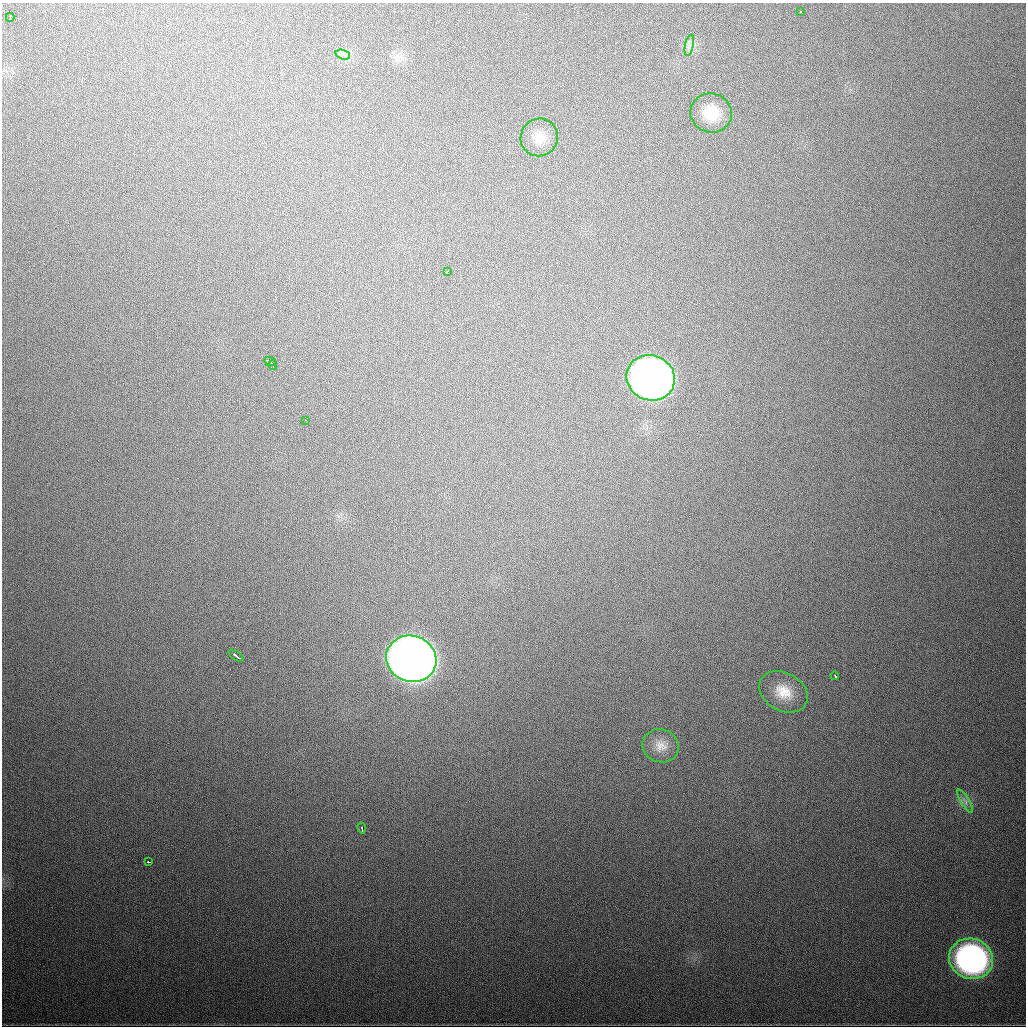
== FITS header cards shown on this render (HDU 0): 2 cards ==
NAXIS1  =                 1024
NAXIS2  =                 1024

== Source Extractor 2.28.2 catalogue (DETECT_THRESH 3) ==
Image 1024 x 1024 px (HDU 0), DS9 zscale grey, 1 PNG px = 1 image px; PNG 1028 x 1028 px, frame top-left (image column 1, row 1024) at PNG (2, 3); each listed source drawn as its Kron ellipse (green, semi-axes under 4 px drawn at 4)
Background 549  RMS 18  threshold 54.6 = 3 sigma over >= 5 px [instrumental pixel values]
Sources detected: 20; all 20 listed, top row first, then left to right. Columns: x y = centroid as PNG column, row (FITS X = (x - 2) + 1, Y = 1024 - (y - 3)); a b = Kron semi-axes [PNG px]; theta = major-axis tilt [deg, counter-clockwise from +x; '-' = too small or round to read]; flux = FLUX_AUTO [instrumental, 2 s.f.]
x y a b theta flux
801 12 3 2 - 2.6e+03
10 17 4 2 - 1.9e+03
689 45 11 4 77 4.5e+03
343 55 7 4 -18 4.2e+03
711 113 21 19 -14 3.4e+04
539 137 19 18 - 2.1e+04
447 271 4 2 - 3.3e+03
270 361 6 3 -23 3.2e+03
273 365 5 2 - 2.5e+03
651 378 24 22 -22 1.0e+06
306 420 2 2 - 1.5e+03
236 656 9 2 -37 5.7e+03
411 659 25 23 -21 2.3e+06
835 676 4 3 - 1.3e+04
783 692 26 19 -28 3.3e+04
661 746 18 16 -18 1.7e+04
965 801 13 4 -58 4.5e+03
362 828 5 3 - 9.3e+03
148 862 3 3 - 4.8e+03
971 959 22 20 -19 3.9e+05